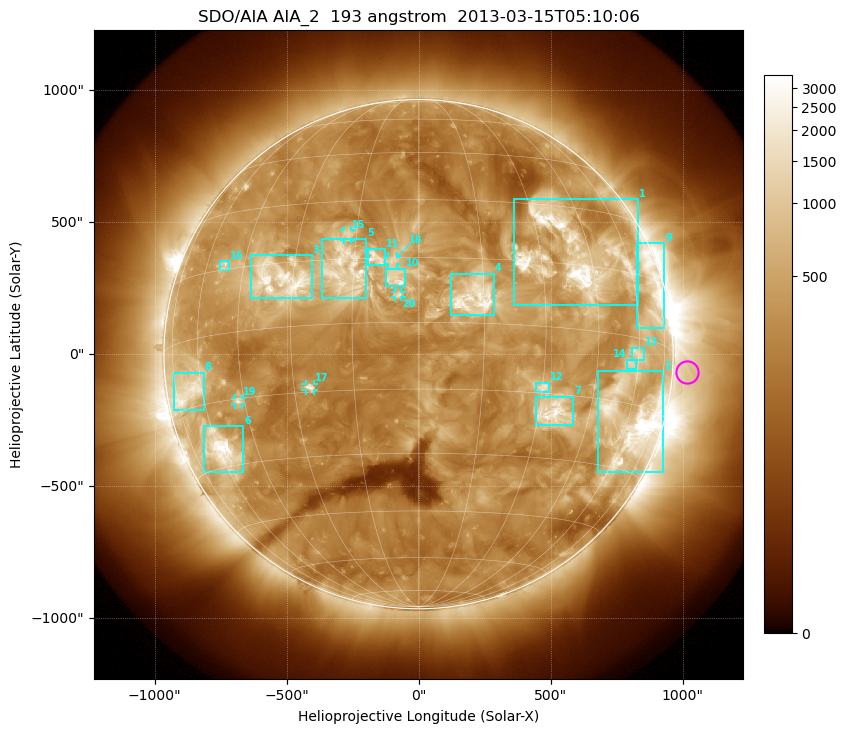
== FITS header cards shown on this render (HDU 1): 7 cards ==
TELESCOP= 'SDO/AIA'
INSTRUME= 'AIA_2'
WAVELNTH=                  193
WAVEUNIT= 'angstrom'
DATE-OBS= '2013-03-15T05:10:06.84'
CTYPE1  = 'HPLN-TAN'
CTYPE2  = 'HPLT-TAN'

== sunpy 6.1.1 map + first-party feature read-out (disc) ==
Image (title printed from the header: SDO/AIA AIA_2  193 angstrom  2013-03-15T05:10:06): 1024 x 1024 px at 2.4 arcsec/px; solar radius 965 arcsec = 402 px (full disc in frame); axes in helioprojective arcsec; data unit not stated in the header (colour bar unlabelled)
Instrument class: DISC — disc imager (sunpy class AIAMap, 193 A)
Bright regions (active regions / flare kernels): reference = the median radial profile (limb darkening/brightening removed); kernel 9 px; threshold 5 sigma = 723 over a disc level ~303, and >= 1.15x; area >= 12 px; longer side >= 10 px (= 24 arcsec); searched inside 0.97 R_sun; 20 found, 20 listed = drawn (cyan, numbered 1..; 5 of them under ~33 arcsec drawn as corner ticks so the feature stays visible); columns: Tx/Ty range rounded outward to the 5 arcsec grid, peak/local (2 s.f.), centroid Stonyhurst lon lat
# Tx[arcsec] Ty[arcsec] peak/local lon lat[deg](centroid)
1 360..830 185..590 18 +39 +17
2 680..930 -450..-65 21 +62 -19
3 -635..-405 210..375 10 -34 +11
4 120..285 145..305 9.1 +13 +6
5 -370..-200 210..440 6.4 -17 +12
6 -810..-665 -450..-270 12 -59 -26
7 445..585 -270..-160 9.2 +34 -19
8 -930..-810 -210..-70 6.8 -67 -11
9 825..930 95..420 6.2 +69 +12
10 -125..-50 260..325 6.4 -5 +10
11 -195..-125 335..400 5.3 -10 +15
12 445..495 -145..-105 5.8 +30 -14
13 805..855 -25..25 4.2 +60 -4
14 790..825 -60..-20 4 +57 -6
15 -280..-255 435..470 4.1 -17 +21
16 -755..-720 320..355 4.5 -52 +16
17 -430..-395 -140..-110 5.3 -26 -14
18 -115..-80 340..370 3.8 -6 +14
19 -695..-670 -190..-165 5.4 -47 -16
20 -90..-65 215..235 4.5 -4 +6
Off-limb structures (1.02-1.3 R_sun): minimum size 162 px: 2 found; the strongest spans PA ~230..300 deg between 1.02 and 1.3 R_sun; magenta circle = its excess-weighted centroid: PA ~265 deg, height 1.06 R_sun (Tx ~1015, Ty ~-70 arcsec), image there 1.9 x the reference